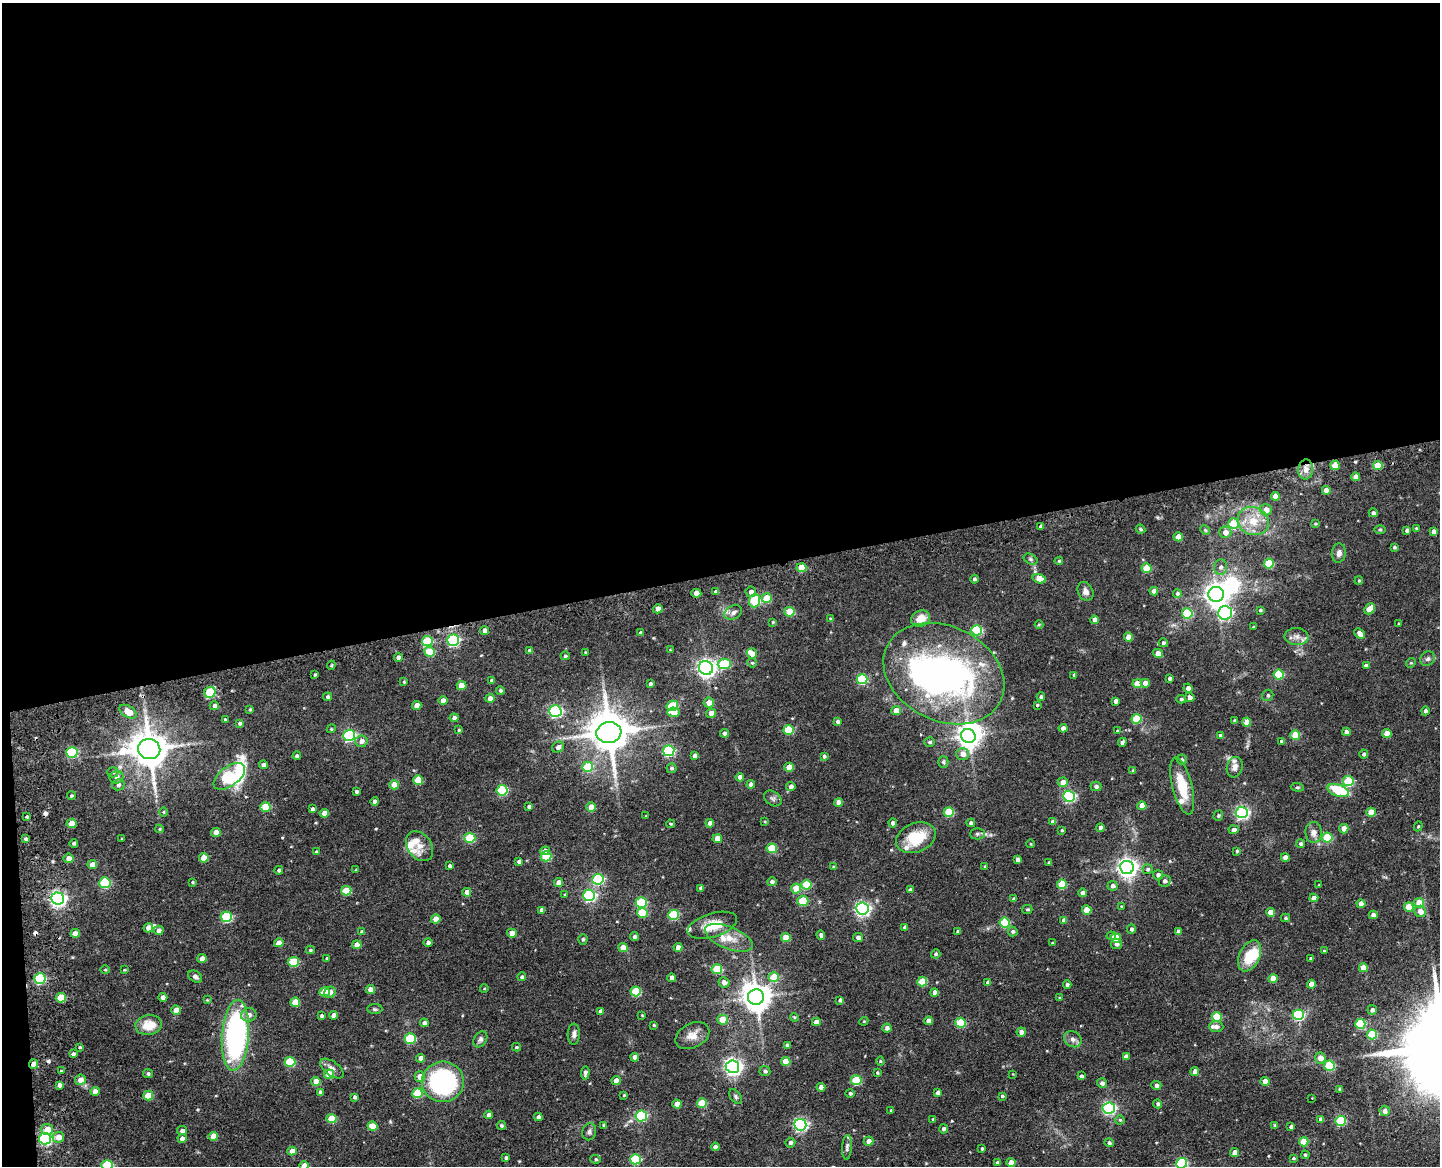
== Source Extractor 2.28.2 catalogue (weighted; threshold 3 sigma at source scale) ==
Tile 1 of 3 x 4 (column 1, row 1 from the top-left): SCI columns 305-1742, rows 3607-4770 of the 4896 x 4920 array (HDU 1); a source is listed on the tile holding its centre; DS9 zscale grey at full resolution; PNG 1442 x 1168 px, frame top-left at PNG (2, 3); each listed source drawn as its Kron ellipse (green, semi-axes under 4 px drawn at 4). Shown black and unused: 50% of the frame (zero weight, under 3 of 4 exposures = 9% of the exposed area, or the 3 px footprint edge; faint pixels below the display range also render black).
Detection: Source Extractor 2.28.2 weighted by HDU 2 'WHT'; one run over the whole footprint, this tile lists its part. Background 0.0674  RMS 0.008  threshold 0.0358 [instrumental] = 3 sigma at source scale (4.5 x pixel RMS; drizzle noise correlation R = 1.50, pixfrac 1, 0.05/0.05 arcsec/px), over >= 5 px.
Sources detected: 486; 6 inside a brighter object's white glare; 4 cosmic-ray / hot-pixel residue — neither listed nor drawn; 14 inside a brighter listed object's ellipse — not listed separately; the other 462 listed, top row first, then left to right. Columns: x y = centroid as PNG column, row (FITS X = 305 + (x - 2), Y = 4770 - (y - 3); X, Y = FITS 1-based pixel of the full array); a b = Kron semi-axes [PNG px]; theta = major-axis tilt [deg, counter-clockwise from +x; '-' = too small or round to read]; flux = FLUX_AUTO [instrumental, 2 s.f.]
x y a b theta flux
1335 465 5 4 - 13
1378 465 4 4 - 19
1306 470 10 7 82 5
1356 477 4 4 - 6.5
1326 490 4 4 - 6.2
1275 496 4 4 - 8.1
1266 510 6 5 - 5.7
1373 513 4 4 - 2
1253 521 16 13 -23 14
1234 524 5 5 - 26
1315 524 4 3 - 0.64
1041 526 4 4 - 1.7
1416 528 4 3 - 0.79
1141 529 5 3 - 0.98
1380 529 6 4 0 0.84
1205 530 5 4 - 0.9
1407 530 4 3 - 2.2
1433 531 4 4 - 3.5
1225 532 6 6 - 5.5
1178 537 4 4 - 9.4
1394 547 4 3 - 1.2
1339 553 9 7 83 3.3
1030 559 7 5 -27 1.5
1059 561 4 4 - 0.86
1269 564 5 5 - 27
1220 567 7 6 - 2.7
801 568 5 4 - 19
1147 568 5 5 - 26
974 579 4 4 - 1.4
1039 579 7 4 -16 12
1359 581 4 3 - 0.83
1085 591 10 7 -62 4.1
1154 591 4 4 - 4.8
716 592 4 3 - 2
751 592 5 5 - 3
696 593 5 4 - 5.7
1177 593 4 4 - 1.7
1216 594 8 7 - 590
767 598 5 5 - 17
755 601 7 5 85 45
658 609 4 4 - 7.1
1370 609 6 4 46 13
1260 610 4 3 - 1
733 612 9 6 27 3.5
789 612 5 5 - 21
1187 613 5 5 - 39
1225 613 7 6 - 110
830 618 4 3 - 0.67
921 618 10 7 27 10
1094 620 4 4 - 4.2
773 622 3 3 - 0.77
1399 624 3 3 - 0.9
1039 625 4 4 - 0.79
1253 627 3 3 - 0.82
484 630 4 4 - 3
977 630 5 5 - 61
640 633 3 3 - 1.7
1360 634 6 4 -43 5.5
1128 637 4 4 - 9.1
1297 637 12 8 -4 4.6
453 640 6 5 - 110
427 641 5 5 - 36
1163 643 5 4 - 1.7
670 650 4 3 - 0.58
530 651 4 4 - 3.4
430 652 5 5 - 23
585 652 4 2 - 0.56
752 653 5 5 - 6.1
1158 653 5 4 - 7.5
565 656 4 4 - 1.2
398 657 4 4 - 2.8
1428 659 8 7 - 2.3
752 663 5 4 - 1
1411 663 5 4 - 0.9
724 664 6 5 - 40
331 665 4 4 - 0.83
1366 665 4 3 - 2.6
706 668 7 6 - 350
315 674 3 3 - 1
944 674 63 47 -26 280
1074 675 4 3 - 1.4
1279 675 5 5 - 33
1170 678 4 3 - 2
862 679 5 5 - 54
492 680 4 3 - 1.5
404 682 4 3 - 0.8
1145 683 4 4 - 5.7
650 684 3 3 - 1.6
1137 684 5 4 - 11
462 686 5 4 - 12
1188 688 5 4 - 3
500 690 4 4 - 1.3
210 692 6 5 - 38
1268 695 6 5 - 1.5
328 697 4 4 - 1.7
1041 697 4 3 - 2.1
1190 697 5 5 - 4
490 698 4 4 - 3.5
1181 699 5 4 - 1.2
443 700 4 4 - 5
1116 701 4 4 - 3.1
709 703 5 5 - 5.9
417 705 4 4 - 7.5
1037 705 3 3 - 0.79
214 706 5 4 - 2.6
672 706 6 5 - 34
250 709 4 3 - 1
555 711 6 5 - 120
896 711 5 4 - 8.6
1425 711 4 4 - 2
128 712 9 5 -32 10
673 712 6 5 - 8.1
711 713 5 4 - 4.7
454 718 4 4 - 2.7
1136 719 5 5 - 31
225 720 3 3 - 1.2
1234 720 4 4 - 1.1
838 721 4 4 - 2.6
1247 722 4 4 - 11
240 723 4 4 - 1.3
1063 728 4 4 - 4
331 729 4 3 - 0.71
459 730 4 3 - 0.96
789 730 5 5 - 29
1117 731 3 3 - 0.7
609 732 12 10 8 2400
1346 732 4 4 - 3.6
724 733 4 4 - 2.6
1387 734 4 4 - 7.6
349 735 6 5 - 98
1295 735 5 4 - 23
968 736 7 7 - 660
1221 736 4 4 - 3.7
361 741 6 6 - 4.3
1281 741 4 3 - 1.3
929 742 5 4 - 1.5
1122 742 4 4 - 2.2
558 747 6 5 - 2.8
149 749 11 10 - 2100
669 751 5 5 - 76
72 752 6 5 - 60
963 754 6 6 - 6.5
1364 754 4 4 - 1.8
297 756 4 4 - 1.9
695 756 4 4 - 3.6
824 756 4 4 - 1.3
1182 760 5 5 - 1.5
943 762 5 5 - 1.3
263 765 4 4 - 2.8
587 767 5 5 - 27
789 767 5 4 - 9.7
1235 767 10 7 73 3.8
671 768 5 5 - 1.7
1133 771 4 4 - 1.5
113 772 5 5 - 1.1
229 776 18 9 37 140
116 777 7 6 - 3.7
740 777 4 4 - 3.2
418 780 5 5 - 22
1348 781 5 5 - 41
1063 782 5 5 - 9
751 784 4 4 - 3.9
118 785 6 5 - 2
394 785 5 4 - 10
791 786 4 4 - 2.8
1096 786 5 4 - 2.1
1182 786 29 10 -75 21
1297 787 6 4 -4 1.2
502 790 5 5 - 51
1338 790 11 6 -19 32
356 791 3 3 - 1.6
71 796 4 4 - 1.1
1069 796 6 5 - 100
773 798 9 7 -34 2.2
375 801 4 4 - 2.7
838 803 4 4 - 5.7
1142 806 4 4 - 11
265 807 5 5 - 22
529 807 4 3 - 2
591 807 4 4 - 9.9
312 809 4 3 - 1.8
164 812 5 3 - 0.7
949 812 5 5 - 27
1242 812 6 5 - 150
1371 812 4 4 - 12
324 813 4 4 - 7.2
646 816 3 3 - 0.69
1218 816 5 4 - 1.2
27 817 4 4 - 1.1
765 822 4 3 - 0.65
1053 822 4 4 - 4.1
72 823 5 4 - 12
710 823 4 4 - 3.7
893 823 4 4 - 2.5
971 823 4 4 - 2.1
670 824 4 3 - 0.93
1418 826 5 4 - 0.88
1100 828 4 4 - 3.2
159 829 4 4 - 0.73
1344 829 5 4 - 5.6
1062 830 3 3 - 0.97
1234 830 5 4 - 2.5
216 832 5 4 - 5.5
1314 832 10 8 -85 4.8
977 834 7 5 1 1.6
1327 837 5 5 - 35
122 838 4 2 - 0.58
470 838 5 5 - 35
916 838 20 14 22 26
26 839 4 4 - 1.3
717 839 4 4 - 9.5
74 843 4 4 - 1.2
1031 844 4 3 - 0.55
1301 844 4 4 - 1.8
419 846 16 12 -56 7.4
772 848 5 5 - 25
316 851 4 2 - 0.63
545 851 5 4 - 4.4
1237 851 3 3 - 1.1
546 856 5 5 - 33
1285 857 4 4 - 4
68 858 5 4 - 5.4
204 858 5 4 - 8.4
1018 859 4 4 - 3
519 862 4 3 - 2.2
1049 863 4 3 - 1.7
92 865 5 4 - 7.8
450 866 4 4 - 2.4
834 867 4 3 - 1.1
985 867 4 3 - 1
1127 867 7 6 - 430
1148 869 5 5 - 1.6
279 870 4 4 - 1.7
356 870 4 3 - 0.73
1158 875 5 4 - 3.3
598 879 6 5 - 78
1165 881 6 6 - 2.5
192 882 4 3 - 0.82
772 882 5 4 - 2
105 883 5 5 - 51
558 883 4 4 - 5
1062 884 5 5 - 24
806 885 5 5 - 30
1319 885 3 3 - 0.52
1113 886 5 5 - 2.7
701 888 4 4 - 2.3
796 888 5 5 - 13
910 890 4 4 - 2.1
346 891 5 5 - 25
467 892 4 4 - 5.9
1083 893 4 4 - 4.1
565 894 3 3 - 0.73
589 895 6 5 - 110
57 898 6 6 - 270
1314 898 4 4 - 5.9
1014 899 4 4 - 1.9
803 901 5 5 - 26
641 903 5 5 - 53
1419 903 5 5 - 12
1361 904 4 4 - 5.5
1121 906 4 3 - 0.63
1409 907 5 4 - 16
862 909 6 6 - 200
1027 909 5 4 - 1.3
542 910 4 4 - 3.6
1087 910 5 4 - 14
1420 911 6 5 - 6.1
1271 912 4 4 - 9.1
642 913 5 5 - 25
673 915 5 5 - 45
1373 915 4 4 - 4.3
226 917 5 5 - 56
1285 918 4 3 - 1.2
436 919 5 4 - 7.4
1064 920 4 4 - 3.5
1005 923 5 5 - 38
712 925 25 12 17 16
905 927 4 3 - 1.7
148 928 5 4 - 6.4
1131 929 5 4 - 1.7
159 930 5 4 - 3.8
958 931 4 3 - 1.7
1013 931 5 5 - 1.9
362 932 4 4 - 2.6
1178 932 4 4 - 3.1
75 933 5 4 - 5.9
512 933 5 4 - 5.8
821 935 4 4 - 2.1
1111 936 4 4 - 1.6
634 937 4 4 - 1.7
858 937 5 4 - 2.5
729 938 25 11 -22 13
786 938 5 4 - 15
1116 938 5 4 - 15
583 939 5 4 - 1.2
428 942 4 4 - 2.5
279 943 5 4 - 6.8
1052 943 3 3 - 0.86
1116 944 5 5 - 2.5
357 945 4 4 - 8.4
623 947 5 4 - 11
678 947 4 4 - 5.9
310 950 4 3 - 1
1324 951 3 2 - 0.72
936 954 5 4 - 1.6
1249 956 16 10 64 22
202 958 4 4 - 5.7
327 958 3 3 - 0.87
1311 959 3 3 - 1.3
293 962 5 5 - 33
1363 968 4 4 - 10
717 969 5 5 - 27
105 970 5 3 - 0.7
124 970 3 2 - 0.62
195 977 7 5 -36 2.3
522 977 4 4 - 1.4
774 977 5 5 - 18
672 978 4 4 - 5.2
1273 978 5 4 - 9.8
40 979 5 5 - 64
724 982 5 5 - 4.4
922 982 5 5 - 23
988 982 4 4 - 2.7
1312 984 4 4 - 7.9
1067 985 4 4 - 1.8
484 989 4 3 - 0.49
371 990 4 4 - 7.5
636 991 5 5 - 33
325 992 5 4 - 17
330 992 6 5 - 3.7
935 993 4 4 - 3.7
163 997 4 4 - 4.3
756 997 8 7 - 1100
61 998 5 5 - 22
1060 998 3 3 - 0.74
207 1000 4 4 - 0.66
840 1000 4 3 - 1.5
295 1002 5 4 - 18
375 1009 7 5 -1 1.4
176 1010 5 4 - 9
1372 1010 5 4 - 2.4
600 1011 4 4 - 1.9
249 1015 8 6 11 4.2
334 1015 4 4 - 4.7
642 1015 3 3 - 0.61
1298 1015 5 5 - 71
321 1016 3 3 - 1.4
794 1017 4 3 - 0.71
1217 1017 5 5 - 29
722 1020 5 5 - 14
864 1021 5 3 - 0.7
928 1021 4 4 - 4
816 1022 4 4 - 5.2
424 1023 4 4 - 2.4
960 1023 5 5 - 36
1360 1024 5 5 - 33
149 1025 13 10 7 15
654 1025 4 3 - 1
1216 1027 7 5 -2 2.8
887 1028 4 4 - 2.6
1021 1032 5 4 - 3.4
574 1034 10 6 88 2.8
1372 1034 5 5 - 27
235 1035 35 13 86 180
692 1036 18 12 27 8.3
410 1038 5 5 - 42
480 1039 9 6 56 2.4
1073 1039 9 7 -30 3.4
787 1045 4 3 - 1.8
80 1047 4 3 - 0.78
516 1047 4 3 - 1.1
73 1054 4 3 - 2.2
1126 1056 4 4 - 3.3
635 1057 4 4 - 4.3
421 1058 4 4 - 3.2
1320 1058 5 5 - 7.3
786 1061 5 4 - 13
880 1061 4 4 - 0.81
290 1062 5 5 - 37
34 1064 4 4 - 7.7
1329 1066 5 5 - 46
733 1067 6 6 - 310
332 1069 13 7 -37 3.5
61 1071 3 3 - 0.95
765 1071 5 5 - 1.8
1195 1072 4 4 - 5
148 1073 5 4 - 1.5
585 1073 6 4 86 2.3
877 1073 4 3 - 0.99
329 1074 5 5 - 15
1013 1074 4 3 - 0.57
1081 1076 4 3 - 2.1
420 1077 5 5 - 8.6
80 1080 5 5 - 6.3
856 1080 5 5 - 37
316 1081 4 4 - 8.9
616 1081 4 4 - 7.7
1265 1081 4 4 - 6.4
443 1082 21 20 - 130
1102 1083 5 5 - 2.6
59 1085 4 4 - 2.9
1156 1085 5 4 - 2.8
821 1087 4 4 - 4.8
1340 1089 4 4 - 1.7
95 1091 4 4 - 5.5
320 1092 4 3 - 2.2
417 1093 5 5 - 28
850 1093 4 4 - 1.5
938 1093 4 4 - 3.8
624 1095 3 3 - 0.84
148 1096 5 5 - 16
735 1096 8 5 -55 1.5
1002 1096 4 3 - 1.1
355 1097 4 4 - 1.4
1312 1098 2 2 - 0.41
702 1103 5 4 - 22
677 1104 4 4 - 7.4
1158 1104 4 4 - 1.8
1109 1108 6 5 - 120
891 1110 3 3 - 1.2
1385 1111 5 5 - 3.1
489 1115 4 4 - 4
641 1116 6 5 - 63
538 1117 4 4 - 2.2
332 1118 5 4 - 18
933 1119 4 3 - 1.1
1321 1119 4 4 - 3.4
1120 1120 4 4 - 0.93
1340 1121 5 5 - 39
501 1125 4 4 - 1.1
604 1125 4 3 - 1.6
800 1125 6 5 - 140
372 1126 5 4 - 14
1275 1126 4 3 - 1.5
1291 1127 4 3 - 2.1
47 1129 6 5 - 9.5
943 1129 4 4 - 1.8
182 1131 5 4 - 2.6
589 1132 8 7 - 2.4
213 1136 5 4 - 10
58 1137 6 5 - 7.7
45 1139 6 5 - 110
182 1139 4 4 - 4.1
868 1141 5 4 - 4.2
1304 1142 5 4 - 17
790 1143 5 5 - 2.2
1109 1143 5 4 - 1.7
715 1147 4 4 - 3.1
847 1147 12 5 87 2.2
982 1148 3 3 - 1
292 1151 4 4 - 6.7
1235 1153 4 4 - 6.1
1305 1155 4 4 - 1.2
506 1158 4 3 - 1.5
1293 1158 4 3 - 0.97
596 1159 5 4 - 1.2
635 1159 5 5 - 45
998 1162 4 4 - 1.4
1011 1163 4 4 - 6.4
1182 1163 5 5 - 64
107 1165 5 5 - 45
304 1166 4 4 - 7.8
Overlapping masked pixels (flux is a lower limit): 7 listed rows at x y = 1306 470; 801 568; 696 593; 944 674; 57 898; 34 1064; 45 1139
Isophote crosses this tile's border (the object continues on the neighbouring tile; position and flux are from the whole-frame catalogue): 3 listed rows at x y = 1182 1163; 107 1165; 304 1166